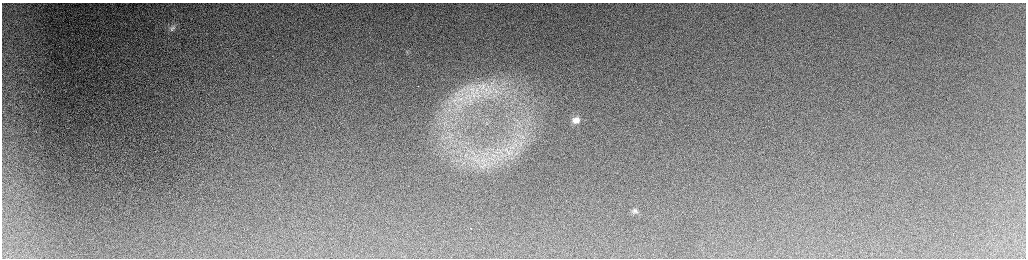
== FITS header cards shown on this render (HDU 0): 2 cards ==
NAXIS1  =                 2048 /fastest changing axis
NAXIS2  =                  512 /next to fastest changing axis

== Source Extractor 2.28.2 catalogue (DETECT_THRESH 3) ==
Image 2048 x 512 px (HDU 0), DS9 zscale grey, zoomed out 1/2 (1 PNG px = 2 x 2 image px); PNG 1028 x 260 px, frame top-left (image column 1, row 511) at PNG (2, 3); no overlay
Background 94.7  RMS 2.7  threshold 8.18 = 3 sigma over >= 5 px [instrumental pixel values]
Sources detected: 8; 2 cannot appear on this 1/2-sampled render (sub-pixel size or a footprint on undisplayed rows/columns) and are not listed; the other 6 listed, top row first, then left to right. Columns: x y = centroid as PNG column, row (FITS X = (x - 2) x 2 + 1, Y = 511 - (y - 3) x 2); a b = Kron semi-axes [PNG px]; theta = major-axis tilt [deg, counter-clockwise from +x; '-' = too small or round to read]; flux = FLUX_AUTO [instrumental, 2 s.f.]
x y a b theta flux
172 28 10 8 36 3100
483 86 4 3 - 870
471 93 6 3 77 1400
576 120 9 8 - 4700
634 211 6 5 - 1100
471 228 2 1 - 570
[2 sub-pixel or undisplayed-footprint detections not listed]